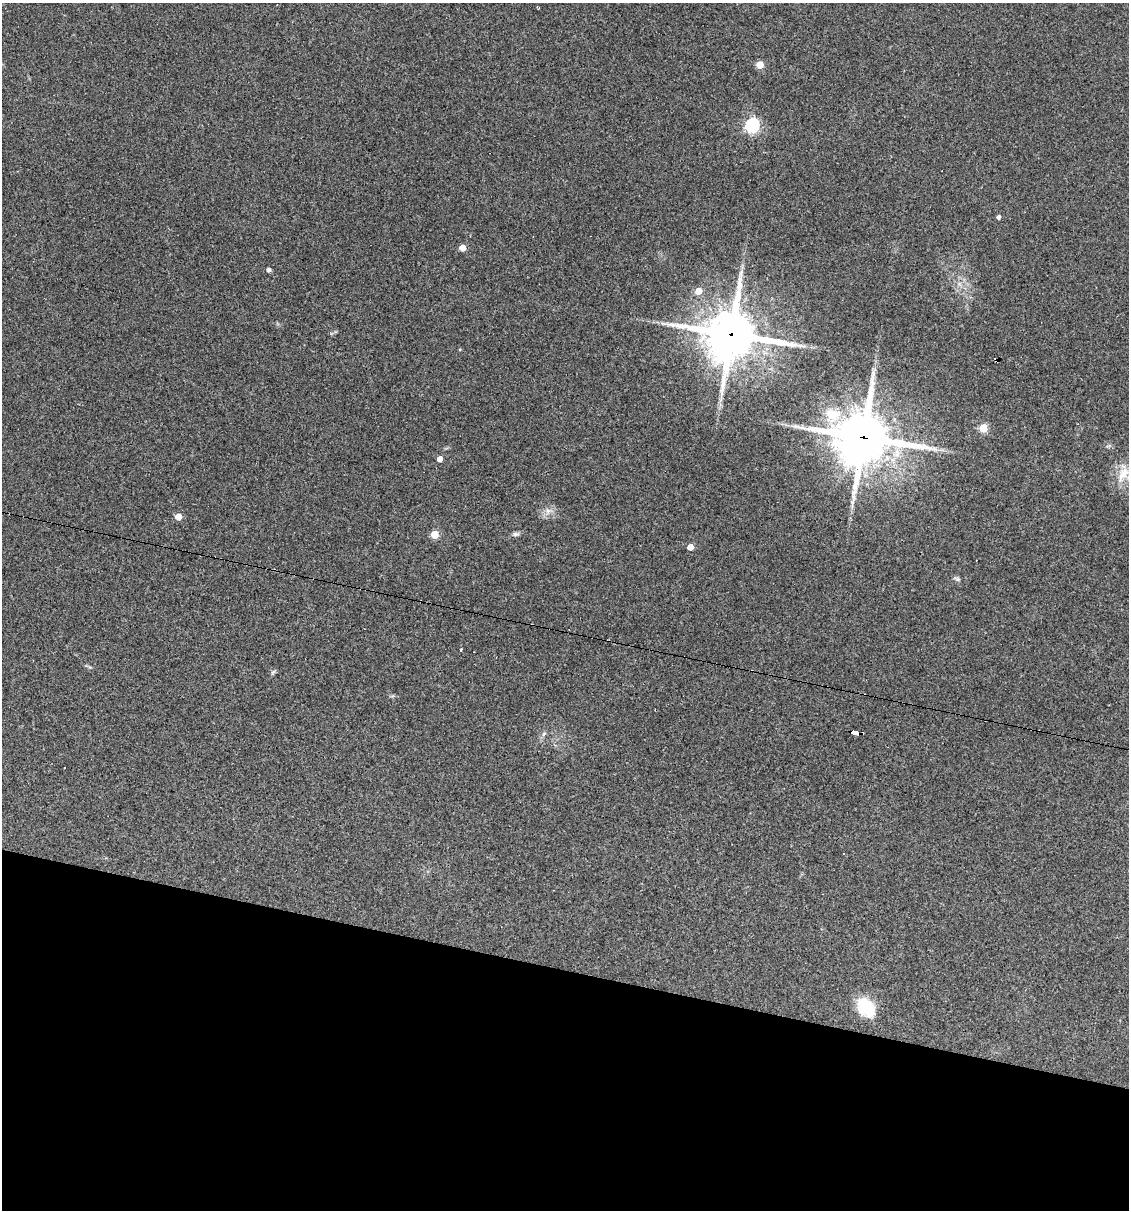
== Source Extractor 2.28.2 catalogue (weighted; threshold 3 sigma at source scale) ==
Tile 15 of 4 x 4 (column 3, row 4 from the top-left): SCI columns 2487-3613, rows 1-1208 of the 4853 x 4831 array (HDU 1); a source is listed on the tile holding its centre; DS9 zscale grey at full resolution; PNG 1131 x 1212 px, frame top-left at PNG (2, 3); no overlay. Shown black and unused: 20% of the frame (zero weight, under 3 of 4 exposures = <1% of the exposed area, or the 3 px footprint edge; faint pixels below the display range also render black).
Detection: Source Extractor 2.28.2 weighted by HDU 2 'WHT'; one run over the whole footprint, this tile lists its part. Background 0.149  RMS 0.0066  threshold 0.0296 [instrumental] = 3 sigma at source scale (4.5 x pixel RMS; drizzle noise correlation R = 1.50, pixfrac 1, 0.05/0.05 arcsec/px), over >= 5 px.
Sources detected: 26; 2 cosmic-ray / hot-pixel residue — not listed; the other 24 listed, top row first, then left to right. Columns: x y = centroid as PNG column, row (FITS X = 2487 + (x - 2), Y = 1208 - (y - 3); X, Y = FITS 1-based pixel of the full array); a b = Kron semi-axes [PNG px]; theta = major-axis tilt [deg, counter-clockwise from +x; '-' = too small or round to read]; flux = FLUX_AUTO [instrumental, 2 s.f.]
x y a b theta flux
760 65 5 5 - 16
752 125 6 6 - 130
998 217 4 4 - 1.8
462 248 5 5 - 11
268 270 4 4 - 2.3
698 291 5 5 - 10
663 323 7 4 17 1.2
731 334 19 17 -5 2800
832 414 21 18 -32 15
983 428 5 5 - 28
863 437 20 18 -6 2900
440 459 4 4 - 5.4
1123 474 24 12 59 11
548 511 7 6 - 2.4
178 517 5 5 - 9.5
435 534 5 5 - 22
515 534 10 5 0 1.8
690 547 5 4 - 6.5
957 579 9 5 -22 1.5
461 649 3 3 - 1.1
273 672 7 4 46 1.1
855 733 8 4 -14 63
544 734 9 3 45 1.2
866 1007 23 16 -47 25
Overlapping masked pixels (flux is a lower limit): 3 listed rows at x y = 731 334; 863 437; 855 733